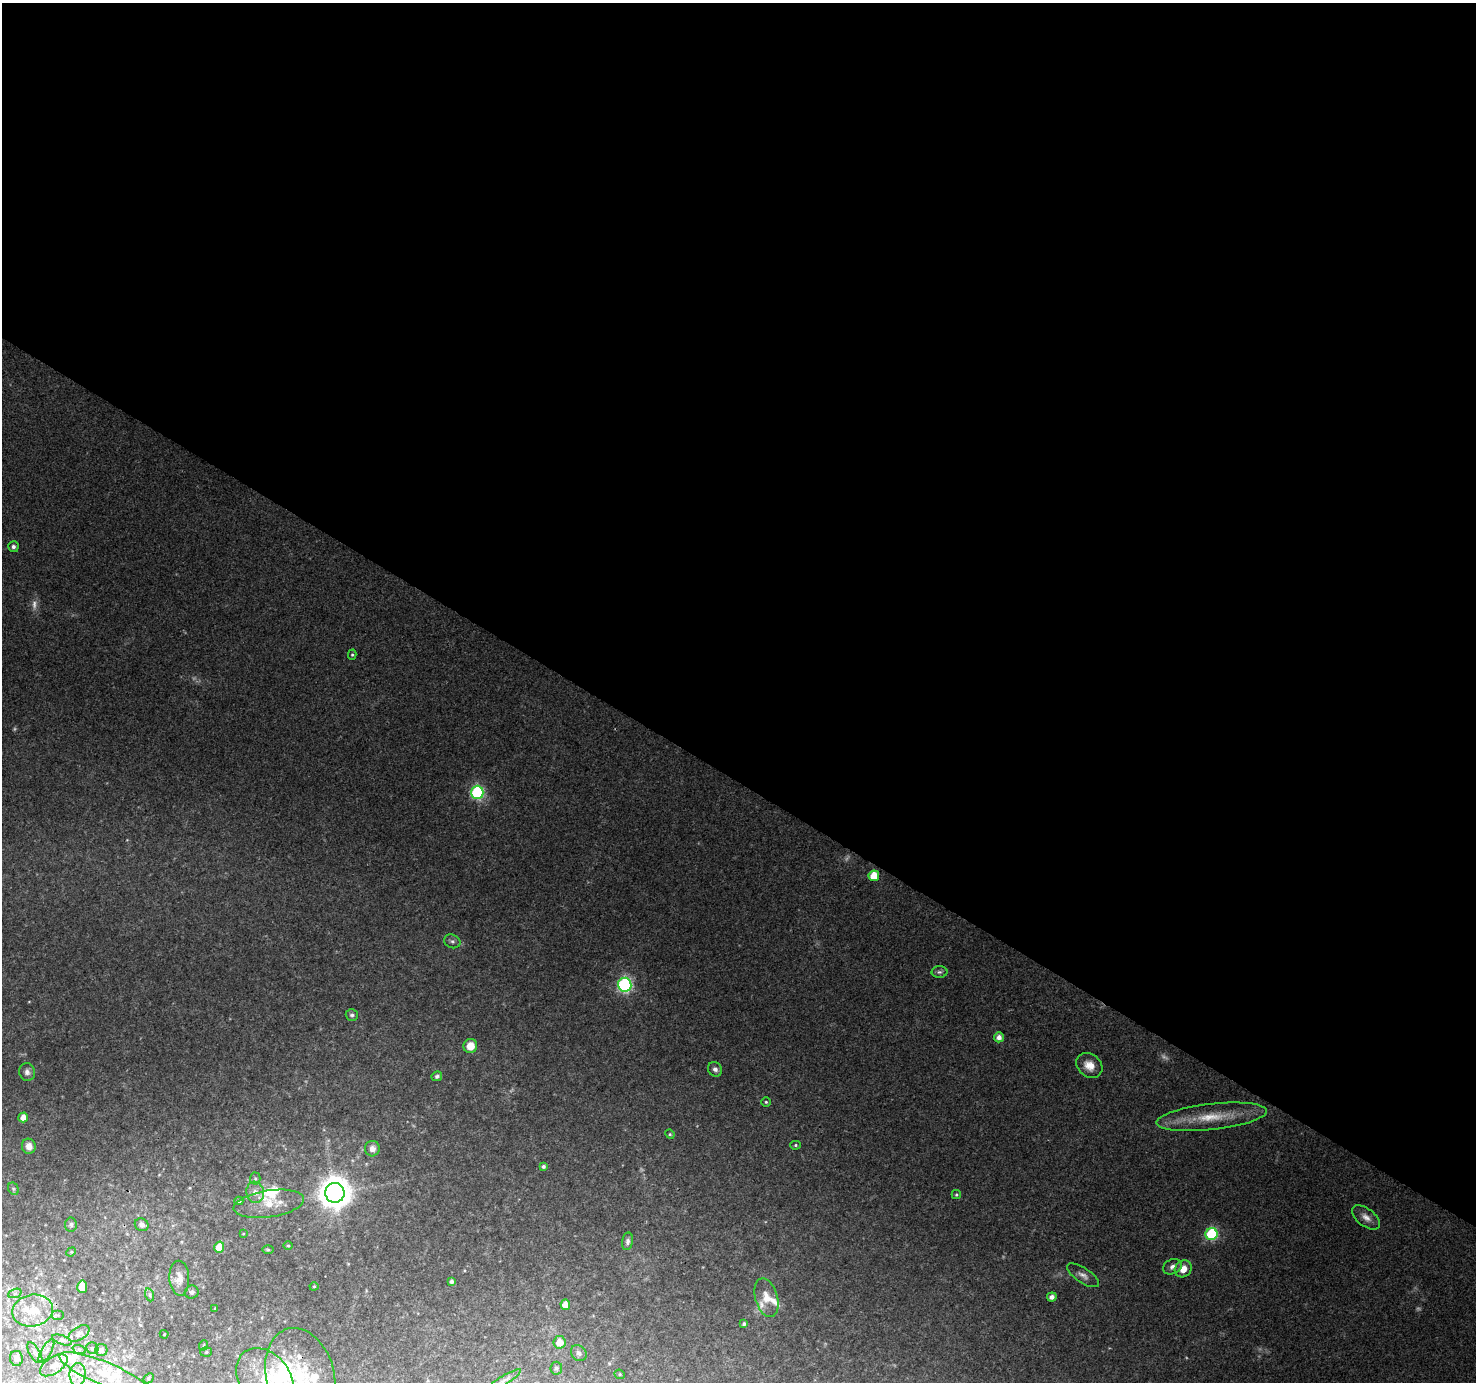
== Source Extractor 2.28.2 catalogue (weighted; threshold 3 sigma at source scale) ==
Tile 3 of 4 x 4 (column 3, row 1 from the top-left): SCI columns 2947-4420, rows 4329-5708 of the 5900 x 5964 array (HDU 1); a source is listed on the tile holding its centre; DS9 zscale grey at full resolution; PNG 1478 x 1384 px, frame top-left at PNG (2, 3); each listed source drawn as its Kron ellipse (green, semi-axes under 4 px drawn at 4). Shown black and unused: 57% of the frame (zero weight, under 3 of 4 exposures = <1% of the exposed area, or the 3 px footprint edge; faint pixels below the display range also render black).
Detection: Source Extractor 2.28.2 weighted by HDU 2 'WHT'; one run over the whole footprint, this tile lists its part. Background 0.114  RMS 0.0065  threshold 0.0294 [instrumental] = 3 sigma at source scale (4.5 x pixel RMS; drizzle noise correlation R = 1.50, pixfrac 1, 0.0396/0.0396 arcsec/px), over >= 5 px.
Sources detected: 106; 7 too faint to see at this stretch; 2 inside a brighter object's white glare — neither listed nor drawn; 19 inside a brighter listed object's ellipse — not listed separately; the other 78 listed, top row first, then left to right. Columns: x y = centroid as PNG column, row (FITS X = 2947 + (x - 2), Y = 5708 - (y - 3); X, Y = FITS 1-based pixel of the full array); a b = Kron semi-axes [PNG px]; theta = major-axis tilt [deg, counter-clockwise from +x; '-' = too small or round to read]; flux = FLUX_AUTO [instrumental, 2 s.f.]
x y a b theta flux
13 547 5 5 - 2.2
352 655 5 4 - 1
477 792 7 6 - 98
874 876 5 5 - 14
452 941 8 6 -23 1.7
939 972 8 6 1 1.7
625 985 7 6 - 130
352 1015 6 5 - 1.5
999 1037 5 5 - 4.1
470 1046 7 7 - 9.1
1089 1065 14 11 -39 7.7
715 1069 7 6 - 2.5
27 1072 9 8 - 3
437 1076 5 4 - 1.5
766 1102 5 4 - 1
23 1117 5 4 - 7
1211 1117 55 13 6 27
670 1134 5 4 - 0.89
795 1145 5 4 - 0.96
29 1146 7 7 - 5.1
372 1149 8 7 - 3.7
543 1166 4 3 - 1.6
255 1179 6 5 - 1.2
13 1189 6 5 - 1.3
255 1192 11 8 -80 4.4
335 1193 10 9 - 1200
956 1195 5 4 - 0.94
239 1201 4 3 - 1.4
269 1204 35 13 9 15
1366 1217 16 9 -37 5.1
71 1225 7 6 - 1.6
142 1225 7 6 - 2.5
243 1234 4 2 - 0.42
1211 1234 6 6 - 70
628 1241 9 5 80 2.2
288 1246 4 3 - 0.64
219 1247 5 5 - 14
268 1250 5 3 - 0.8
71 1252 5 4 - 0.62
1172 1267 10 7 25 3.2
1183 1269 9 8 - 8
1083 1275 18 7 -34 4.1
179 1278 17 10 -87 7
451 1281 4 4 - 1.6
314 1286 4 4 - 0.77
82 1287 6 5 - 9.1
192 1292 7 6 - 1.5
15 1293 7 4 20 1.4
150 1295 6 4 -71 1.2
1052 1297 5 4 - 3.6
766 1298 20 11 -74 8.9
565 1305 5 5 - 7.1
215 1308 3 2 - 0.48
33 1311 20 16 11 17
57 1315 6 5 - 1.1
744 1324 4 3 - 1.3
79 1333 12 6 31 2.9
164 1334 4 4 - 0.63
62 1340 10 4 -20 1.6
559 1342 6 6 - 7.9
204 1345 5 3 - 0.66
92 1348 6 5 - 1.5
79 1349 7 4 -19 1.3
101 1350 6 6 - 2.6
46 1351 13 5 60 2.4
206 1352 6 5 - 1.2
35 1353 12 5 -59 2.2
579 1353 9 7 -47 2.3
16 1358 8 6 -82 3.4
54 1365 15 8 33 4.7
556 1368 6 5 - 1.5
104 1373 48 11 -22 22
620 1374 5 4 - 0.9
78 1375 11 8 88 5
300 1376 49 34 -75 52
148 1378 6 4 44 1
265 1379 34 25 -54 30
504 1380 19 4 32 2.7
Isophote crosses this tile's border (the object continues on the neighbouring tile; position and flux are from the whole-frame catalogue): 2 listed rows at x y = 300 1376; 265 1379